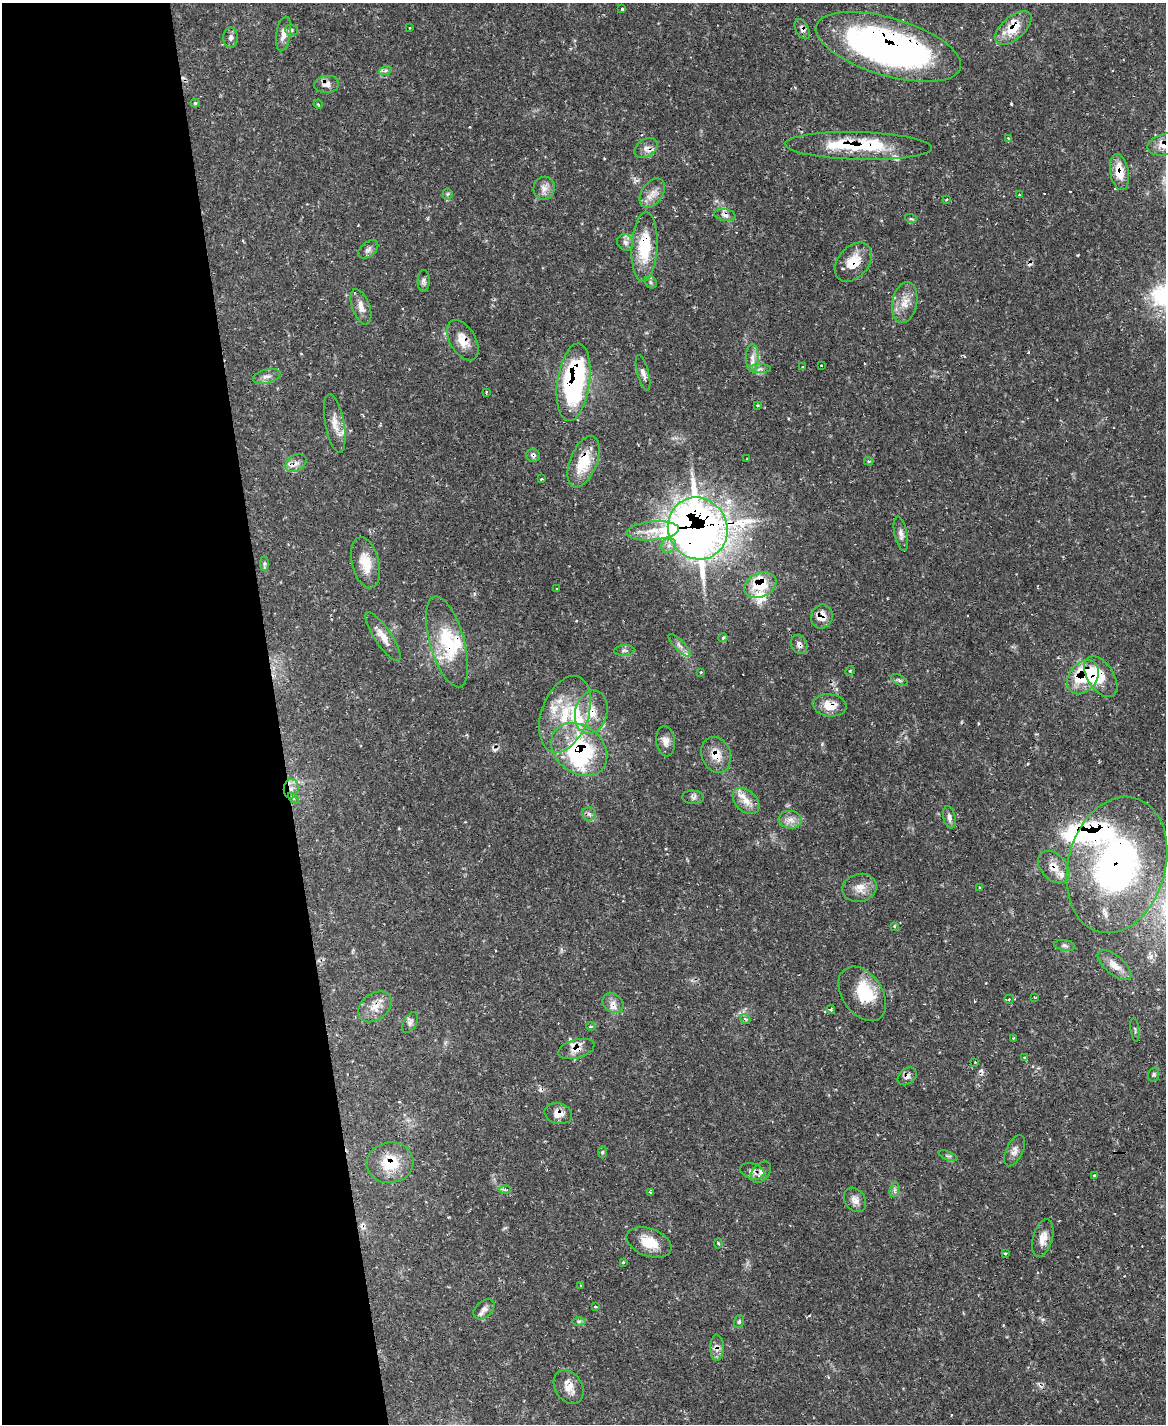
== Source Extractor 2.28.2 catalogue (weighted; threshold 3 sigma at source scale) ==
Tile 5 of 4 x 3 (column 1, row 2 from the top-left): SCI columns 1-1164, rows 1660-3081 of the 4658 x 4633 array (HDU 1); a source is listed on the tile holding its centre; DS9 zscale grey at full resolution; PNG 1168 x 1426 px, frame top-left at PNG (2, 3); each listed source drawn as its Kron ellipse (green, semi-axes under 4 px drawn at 4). Shown black and unused: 24% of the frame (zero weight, under 2 of 3 exposures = <1% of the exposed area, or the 3 px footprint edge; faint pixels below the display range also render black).
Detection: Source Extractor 2.28.2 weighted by HDU 2 'WHT'; one run over the whole footprint, this tile lists its part. Background 0.119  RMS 0.0032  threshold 0.0145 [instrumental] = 3 sigma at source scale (4.5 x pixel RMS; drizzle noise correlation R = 1.50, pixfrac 1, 0.05/0.05 arcsec/px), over >= 5 px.
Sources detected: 158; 2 inside a brighter object's white glare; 12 cosmic-ray / hot-pixel residue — neither listed nor drawn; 15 inside a brighter listed object's ellipse — not listed separately; the other 129 listed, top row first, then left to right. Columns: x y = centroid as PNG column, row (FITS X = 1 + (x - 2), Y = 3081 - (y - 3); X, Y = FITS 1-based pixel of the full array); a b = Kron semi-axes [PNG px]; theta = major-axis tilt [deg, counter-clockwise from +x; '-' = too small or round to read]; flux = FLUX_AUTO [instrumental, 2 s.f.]
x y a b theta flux
622 9 3 3 - 0.47
410 28 3 2 - 0.34
1013 28 22 11 41 6.9
802 29 11 6 -61 1.2
291 30 6 5 - 0.63
283 34 17 7 80 2.6
231 38 10 7 89 1.3
888 47 75 29 -16 140
385 71 6 4 20 0.62
327 84 12 8 7 2.3
195 103 4 3 - 0.42
318 104 4 3 - 0.33
1008 138 4 3 - 0.31
1165 144 18 10 13 4.4
859 146 73 14 -2 22
646 148 13 8 33 2
1119 172 18 9 -80 6.2
544 188 12 10 73 2.2
652 193 16 10 56 3
447 194 5 5 - 0.52
1019 195 3 3 - 0.39
946 199 3 3 - 0.5
725 215 11 6 -11 1.3
911 219 6 3 -18 0.35
625 242 9 7 -45 1.3
644 247 35 13 87 15
368 249 11 7 40 1.2
853 262 22 15 49 7
424 281 11 6 -90 1.1
651 282 7 5 -48 0.71
905 303 21 12 79 4.6
361 307 18 9 -70 2.9
463 340 22 12 -60 4.8
752 357 13 6 -90 2.1
821 365 3 2 - 0.31
802 367 3 2 - 0.29
760 369 11 4 1 1
643 373 18 5 -75 1.6
267 376 14 6 15 1.6
574 382 39 16 82 53
486 392 3 2 - 0.32
758 405 4 3 - 0.58
335 423 30 9 -79 4
533 455 7 6 - 0.8
747 459 2 2 - 0.24
869 461 5 4 - 0.44
584 462 27 13 68 10
296 463 11 8 31 1.9
542 479 3 2 - 0.35
698 528 31 29 -61 360
653 531 26 9 5 5.4
901 534 17 6 -78 1.6
669 545 8 7 - 1.7
264 563 7 4 90 0.57
366 563 26 13 -76 6.5
760 585 17 12 23 10
557 588 4 3 - 0.32
822 617 12 10 69 4.2
383 637 28 8 -56 3.7
723 638 5 4 - 0.36
447 642 47 17 -74 18
799 644 10 8 -63 1.6
680 645 15 5 -45 1.4
624 650 10 5 4 0.85
850 671 5 4 - 0.37
701 672 3 2 - 0.25
1083 677 19 14 51 17
1101 677 23 13 -57 6.9
899 680 9 5 -27 0.75
830 705 17 11 -8 4.8
591 712 22 16 75 7.6
565 714 40 23 70 19
666 741 15 9 -83 2.2
579 749 30 23 -38 36
716 755 18 14 -69 4.8
291 789 10 7 83 2
693 797 11 6 -4 1.1
293 798 6 4 -45 0.56
746 801 15 10 -44 3.5
589 814 7 6 - 0.95
949 817 11 6 -76 1.2
790 820 11 9 -5 2.3
1117 865 69 48 74 99
1054 867 18 13 -47 4.4
980 887 3 3 - 0.85
860 888 17 14 12 3.7
894 926 4 3 - 0.26
1065 945 10 5 -10 0.89
1114 965 20 9 -40 3.6
862 994 30 20 -55 11
1034 997 4 2 - 0.29
1009 999 4 4 - 0.86
613 1003 11 9 -36 2.1
375 1007 18 13 37 4.2
831 1009 4 3 - 0.79
745 1019 6 4 -42 0.53
410 1022 11 6 60 1.2
591 1026 4 4 - 0.42
1135 1030 12 3 -83 0.48
1013 1038 3 3 - 0.23
576 1049 19 9 16 3.6
1025 1057 3 3 - 0.82
975 1062 3 2 - 0.29
1154 1074 7 5 71 0.62
907 1076 10 7 37 1.5
558 1114 14 10 -15 2.8
1014 1151 17 8 65 2
603 1152 6 4 88 0.47
948 1156 10 4 -21 0.58
390 1163 23 20 8 10
752 1171 12 7 -18 1.6
761 1172 12 8 51 1.7
1094 1175 3 3 - 0.67
505 1190 6 4 -1 0.58
894 1190 7 4 71 0.84
651 1193 3 3 - 2.7
855 1200 13 10 -56 2.1
1043 1238 19 9 75 3.3
649 1242 23 13 -20 6.6
718 1243 5 4 - 0.45
1005 1253 3 3 - 1
623 1262 3 3 - 0.44
581 1286 3 2 - 0.35
595 1307 4 3 - 0.34
484 1309 12 8 41 1.7
579 1321 6 4 1 0.58
739 1322 6 5 - 0.58
717 1348 13 6 90 1.8
569 1387 18 13 -58 3.9
Overlapping masked pixels (flux is a lower limit): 35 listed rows (the first 20) at x y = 1013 28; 802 29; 888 47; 327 84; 1165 144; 859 146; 646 148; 1119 172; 644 247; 853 262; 463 340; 574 382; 533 455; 584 462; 698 528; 760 585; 822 617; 447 642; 799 644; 1083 677
Isophote crosses this tile's border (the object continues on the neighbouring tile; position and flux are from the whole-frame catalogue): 1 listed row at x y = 1165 144